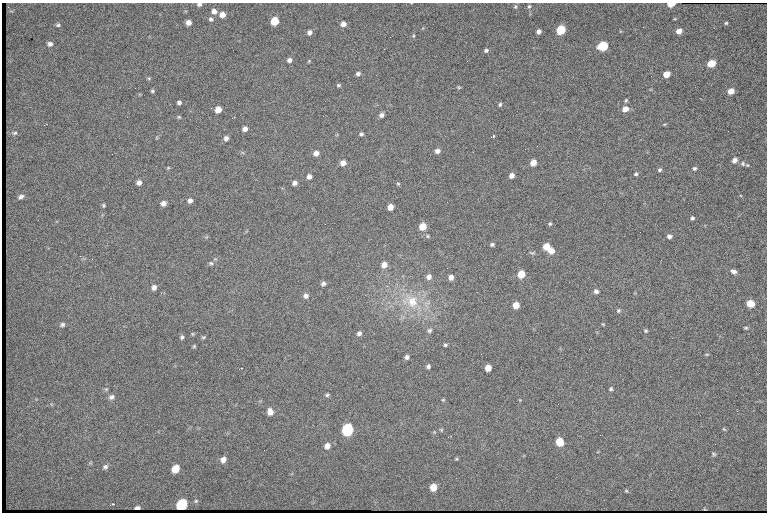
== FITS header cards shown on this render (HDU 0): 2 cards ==
NAXIS1  =                  765 /fastest changing axis
NAXIS2  =                  510 /next to fastest changing axis

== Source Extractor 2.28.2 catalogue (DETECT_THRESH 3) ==
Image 765 x 510 px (HDU 0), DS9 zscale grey, 1 PNG px = 1 image px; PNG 769 x 514 px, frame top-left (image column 1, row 510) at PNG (2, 3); no overlay
Background 1370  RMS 22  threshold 67.3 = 3 sigma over >= 5 px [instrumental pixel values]
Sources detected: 125; all 125 listed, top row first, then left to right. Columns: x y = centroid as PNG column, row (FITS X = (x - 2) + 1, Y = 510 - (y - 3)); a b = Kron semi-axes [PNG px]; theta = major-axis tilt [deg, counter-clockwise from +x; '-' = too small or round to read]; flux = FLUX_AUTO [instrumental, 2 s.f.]
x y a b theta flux
199 4 6 5 - 3400
671 4 5 3 - 25000
529 6 6 4 73 2300
515 7 6 5 - 2300
214 11 6 6 - 7600
222 15 6 5 - 11000
211 19 7 6 - 3800
274 21 6 5 - 43000
189 23 5 5 - 9000
726 23 3 3 - 1700
343 24 5 5 - 8000
58 25 5 4 - 2600
561 30 6 5 - 72000
539 31 4 4 - 5900
679 31 5 5 - 10000
309 32 5 5 - 5800
413 36 4 4 - 1700
50 44 6 5 - 4900
603 46 6 5 - 77000
486 50 5 4 - 3100
289 60 5 5 - 5000
309 61 5 4 - 1400
711 64 6 5 - 34000
358 74 5 4 - 4200
666 74 5 5 - 19000
338 85 5 4 - 2300
459 87 5 4 - 1600
152 91 4 4 - 2300
731 91 5 5 - 16000
626 100 5 4 - 2100
179 102 4 4 - 3700
500 104 4 4 - 2500
625 109 7 6 - 11000
218 110 5 5 - 16000
381 115 5 5 - 5300
179 117 6 4 -21 1900
232 118 3 2 - 1100
664 124 6 3 8 1700
44 125 3 3 - 800
245 129 5 5 - 6500
15 133 7 5 4 2700
361 134 5 4 - 2800
492 137 5 2 - 3400
226 138 5 5 - 5200
437 151 5 5 - 6900
316 153 5 5 - 8100
735 160 8 6 53 5200
343 163 6 5 - 9700
533 163 5 5 - 16000
743 164 8 7 - 4200
168 168 5 3 - 1500
694 168 5 5 - 2700
660 170 5 5 - 2800
636 174 4 4 - 2600
512 175 5 4 - 7600
309 176 5 5 - 6600
139 183 5 5 - 6000
295 183 5 5 - 5700
398 184 4 4 - 1800
21 197 8 5 29 5000
190 200 6 5 - 5300
163 203 6 5 - 6900
103 205 5 4 - 2000
390 207 5 5 - 14000
692 218 4 4 - 2800
550 224 5 4 - 2000
423 226 6 5 - 26000
427 236 5 5 - 2000
669 236 5 4 - 4700
492 244 5 4 - 2700
546 247 5 5 - 24000
551 251 6 5 - 11000
532 253 8 5 -5 2700
211 263 6 5 - 3000
384 265 7 6 - 11000
733 271 7 5 -24 6000
521 274 6 5 - 30000
429 277 7 6 - 6800
451 277 5 5 - 8100
323 284 6 5 - 4500
154 287 7 6 - 5400
596 291 5 5 - 4500
306 296 6 6 - 5900
411 301 29 21 -21 69000
750 304 6 5 - 26000
516 305 5 5 - 17000
618 310 6 5 - 2600
603 324 4 4 - 1400
62 325 7 5 26 3500
746 328 5 4 - 2000
429 330 6 6 - 3600
646 331 5 5 - 2000
359 333 5 4 - 4600
193 334 5 4 - 1800
182 337 6 5 - 3000
203 337 6 4 19 2000
445 345 4 4 - 2400
194 346 4 4 - 2000
707 354 5 3 - 1500
407 357 4 4 - 4000
428 366 5 4 - 3600
488 368 5 5 - 16000
239 369 4 2 - 3200
611 389 5 4 - 2400
327 395 5 4 - 2500
112 397 8 6 24 4900
443 400 4 4 - 1600
270 412 8 7 - 9400
347 429 7 6 - 190000
724 429 6 3 -44 1700
441 430 6 5 - 1900
448 437 3 2 - 1400
559 442 6 5 - 37000
327 446 7 6 - 8600
713 454 6 5 - 2500
223 459 7 5 55 8600
456 459 4 3 - 1600
105 467 7 6 - 3800
176 468 7 5 54 25000
433 487 6 5 - 20000
626 491 5 4 - 1700
196 501 5 4 - 2000
111 504 5 2 - 2000
182 504 7 6 - 130000
137 508 5 3 - 2500
At the frame edge (FLAGS 8, measured only in part): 2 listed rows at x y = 199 4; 671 4